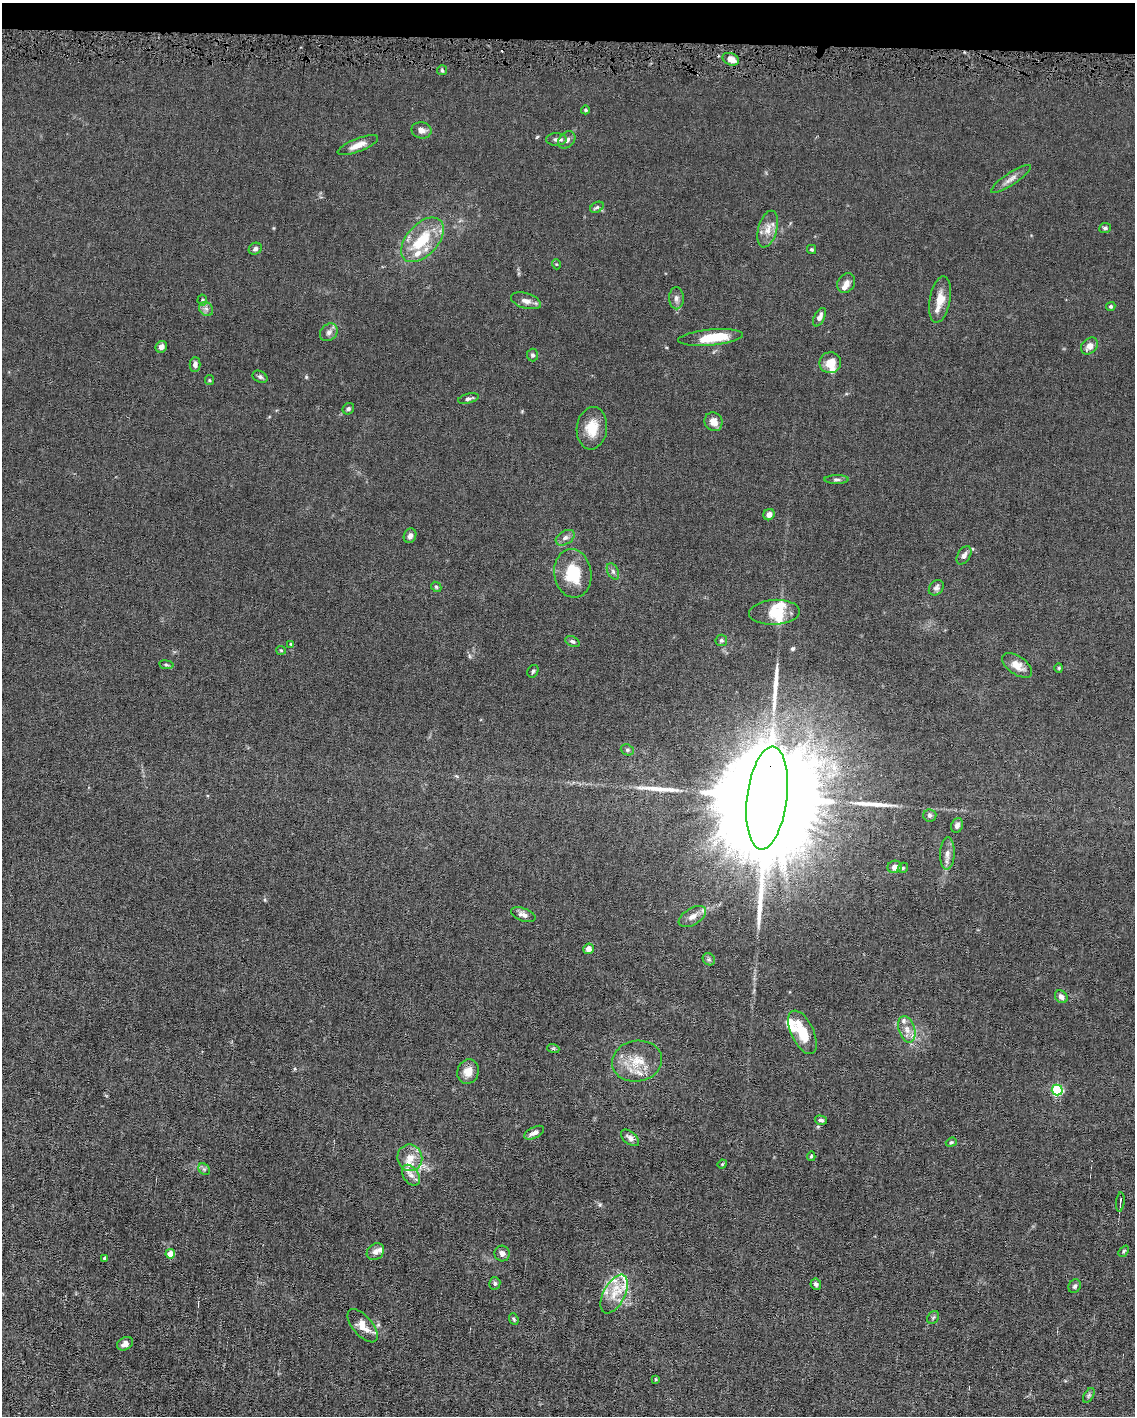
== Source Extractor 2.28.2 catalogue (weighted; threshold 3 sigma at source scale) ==
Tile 3 of 4 x 3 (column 3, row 1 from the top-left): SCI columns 2266-3398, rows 2935-4348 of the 4530 x 4563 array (HDU 1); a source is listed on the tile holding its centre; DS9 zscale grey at full resolution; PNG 1137 x 1418 px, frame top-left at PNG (2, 3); each listed source drawn as its Kron ellipse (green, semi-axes under 4 px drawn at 4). Shown black and unused: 3% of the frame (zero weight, under 4 of 8 exposures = <1% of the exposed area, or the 3 px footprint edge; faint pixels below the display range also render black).
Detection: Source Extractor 2.28.2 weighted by HDU 2 'WHT'; one run over the whole footprint, this tile lists its part. Background 0.0155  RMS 0.0024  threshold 0.00961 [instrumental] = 3 sigma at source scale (4.09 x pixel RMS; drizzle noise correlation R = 1.36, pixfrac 0.8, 0.05/0.05 arcsec/px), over >= 5 px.
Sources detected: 121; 2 inside a brighter object's white glare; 1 cosmic-ray / hot-pixel residue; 3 long thin detections or spike segments (spike, bleed or trail) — neither listed nor drawn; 18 inside a brighter listed object's ellipse — not listed separately; the other 97 listed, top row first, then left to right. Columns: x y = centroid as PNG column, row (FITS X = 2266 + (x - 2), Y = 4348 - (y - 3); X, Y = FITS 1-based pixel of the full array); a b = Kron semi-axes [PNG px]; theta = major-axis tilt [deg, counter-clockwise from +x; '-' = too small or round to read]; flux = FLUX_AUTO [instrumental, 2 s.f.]
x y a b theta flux
731 59 8 6 -22 1.7
442 70 5 5 - 0.34
585 110 4 4 - 0.35
421 130 10 8 -13 1.1
556 139 10 6 2 0.72
567 140 10 7 44 0.95
358 145 21 6 21 2
1011 179 23 6 34 1.3
597 207 7 5 29 0.42
1105 228 6 5 - 0.46
768 229 19 9 75 2.2
422 240 26 15 48 7.9
255 249 7 5 28 0.57
811 249 4 4 - 0.32
556 264 5 3 - 0.17
846 283 10 8 57 1.3
676 298 11 7 -89 0.87
202 300 5 5 - 0.31
940 300 23 10 79 2.9
526 301 15 7 -16 1.3
1111 306 5 4 - 0.35
206 309 8 6 -43 0.69
819 317 10 5 63 0.96
329 332 10 8 45 0.9
710 338 32 8 5 7.9
1089 346 9 7 45 1.5
161 347 6 5 - 0.96
533 355 6 5 - 0.45
830 363 11 10 - 2.6
195 365 7 5 89 0.82
260 377 8 5 -27 0.46
209 380 5 4 - 0.23
468 399 10 5 14 0.63
348 409 6 5 - 0.44
713 422 9 8 - 1.7
592 428 21 15 83 4.1
837 480 12 4 0 0.49
769 515 6 5 - 1
410 536 7 6 - 0.94
565 538 10 6 31 0.84
964 555 10 6 59 0.84
613 571 9 5 -64 0.58
573 573 24 18 -82 7.4
436 587 5 4 - 0.32
936 588 8 6 47 0.71
774 612 25 12 3 3.9
721 640 5 5 - 0.46
572 641 7 5 -25 0.45
291 644 4 3 - 0.21
281 650 5 4 - 0.22
166 665 7 3 -8 0.29
1017 665 17 9 -36 2.2
1059 668 4 4 - 0.21
533 671 7 5 61 0.34
627 750 7 5 -21 0.36
767 798 52 20 83 14000
930 815 6 6 - 0.54
957 825 7 6 - 0.78
947 854 16 7 88 1.4
895 867 7 6 - 1.5
903 868 6 4 47 0.32
523 915 13 6 -20 0.98
692 916 15 8 30 1.5
588 949 5 5 - 1
709 959 6 5 - 0.41
1061 997 7 5 -46 0.92
907 1029 13 8 -73 1.7
802 1032 23 11 -65 4.7
553 1048 6 4 -19 0.31
637 1061 25 20 9 5.3
468 1072 12 10 73 2.1
1057 1090 5 5 - 20
821 1120 6 4 -15 0.5
534 1133 11 5 27 1
630 1138 10 6 -39 0.98
951 1142 6 4 21 0.28
811 1156 5 4 - 0.3
410 1158 13 12 - 2.5
722 1164 5 4 - 0.24
204 1169 6 5 - 0.43
411 1175 11 7 -54 1.2
1120 1202 9 2 84 0.4
1124 1251 6 4 50 0.29
375 1252 9 7 41 1.1
170 1254 5 4 - 2.9
502 1254 8 7 - 0.96
105 1258 4 3 - 0.53
495 1283 6 5 - 0.43
816 1284 6 5 - 0.53
1075 1286 7 6 - 0.48
614 1294 21 11 63 3.3
933 1317 7 5 53 0.34
514 1319 6 4 -68 0.3
363 1326 20 9 -49 2.5
125 1344 8 6 29 1.2
656 1379 3 3 - 0.22
1089 1395 8 4 59 0.4
Overlapping masked pixels (flux is a lower limit): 1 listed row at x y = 767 798